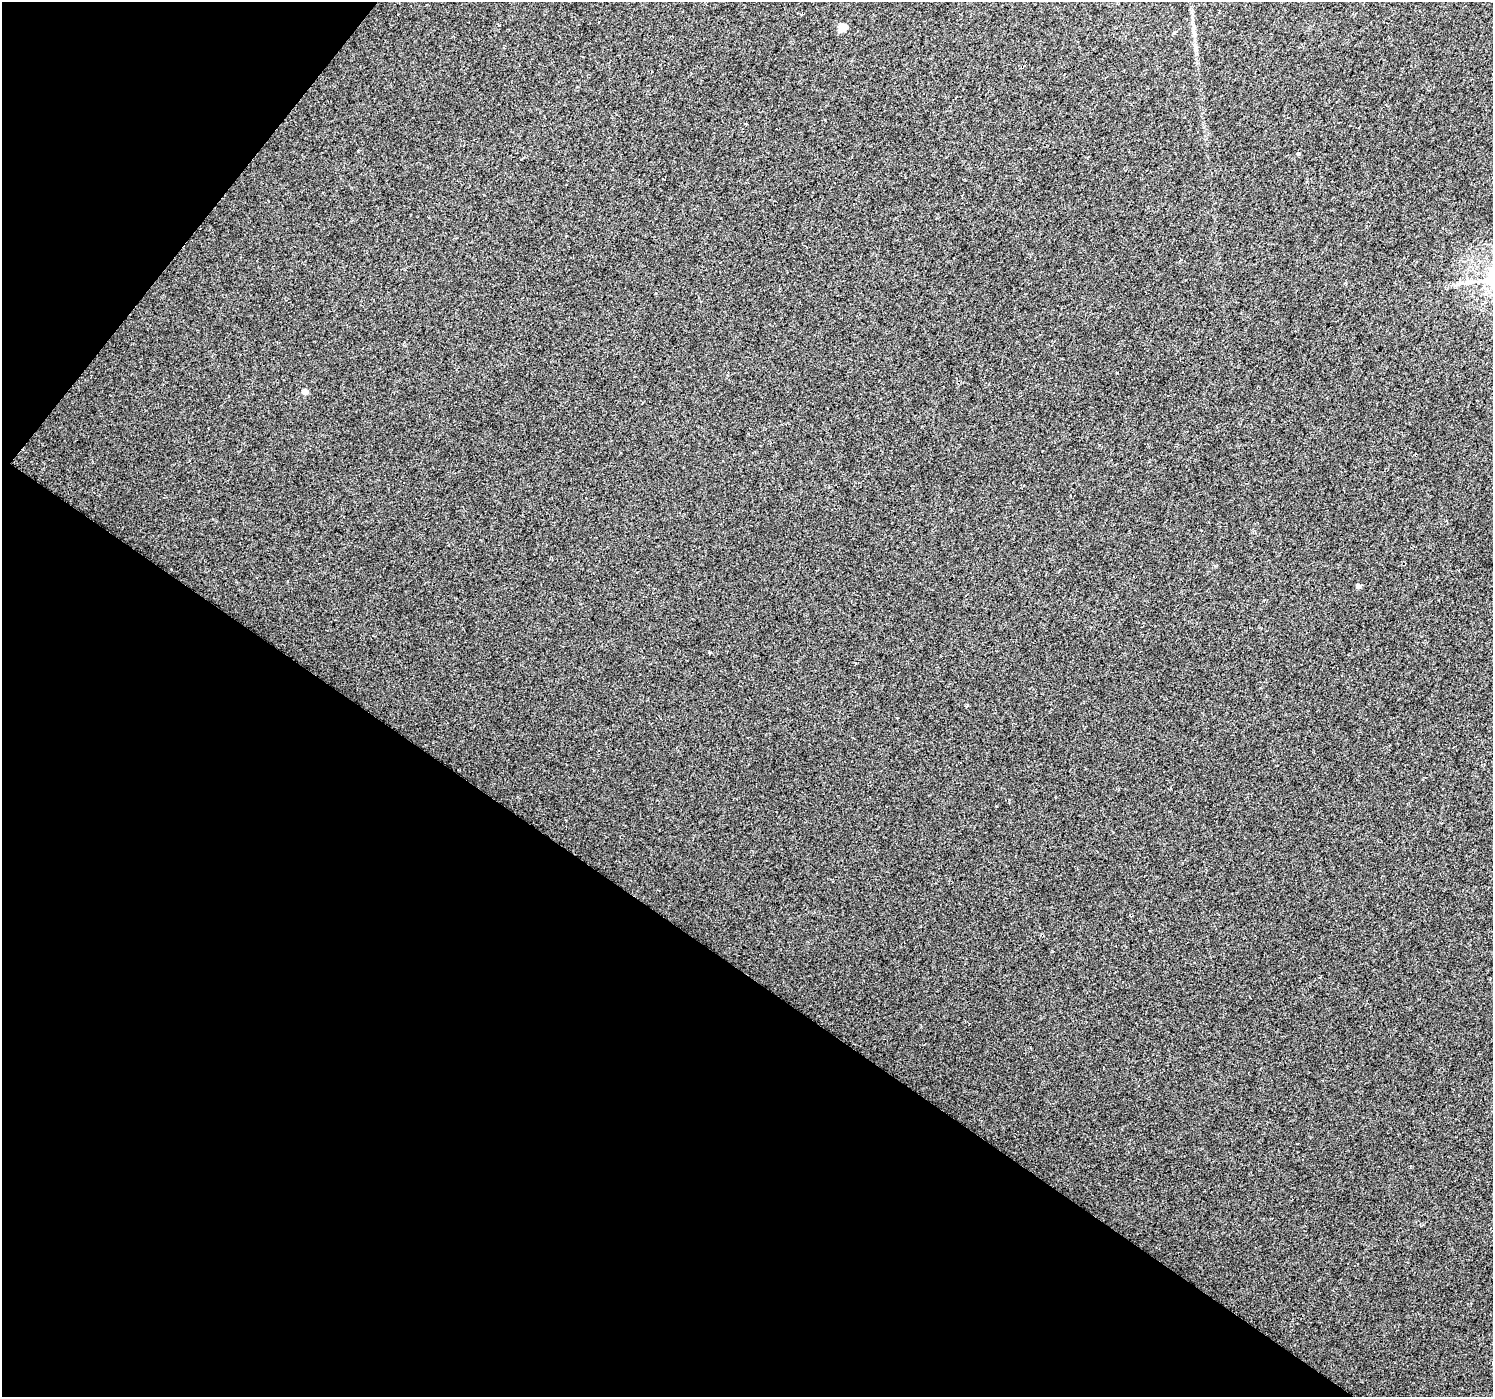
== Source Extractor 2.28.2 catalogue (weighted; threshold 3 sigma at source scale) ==
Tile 9 of 4 x 4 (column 1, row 3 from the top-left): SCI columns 6-1496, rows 1645-3039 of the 5973 x 6013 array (HDU 1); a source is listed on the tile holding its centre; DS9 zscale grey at full resolution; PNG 1495 x 1399 px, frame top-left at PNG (2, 2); no overlay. Shown black and unused: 35% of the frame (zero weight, under 2 of 3 exposures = <1% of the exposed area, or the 3 px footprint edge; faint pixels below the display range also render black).
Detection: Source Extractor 2.28.2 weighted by HDU 2 'WHT'; one run over the whole footprint, this tile lists its part. Background 0.011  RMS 0.01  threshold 0.0457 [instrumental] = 3 sigma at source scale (4.5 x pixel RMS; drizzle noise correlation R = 1.50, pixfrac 1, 0.0396/0.0396 arcsec/px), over >= 5 px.
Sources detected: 6; all 6 listed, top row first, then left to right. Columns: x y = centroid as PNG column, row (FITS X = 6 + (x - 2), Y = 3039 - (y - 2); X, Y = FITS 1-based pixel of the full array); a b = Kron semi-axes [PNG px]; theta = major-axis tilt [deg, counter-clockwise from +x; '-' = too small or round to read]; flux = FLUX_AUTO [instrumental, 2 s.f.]
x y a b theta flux
842 27 6 5 - 18
1175 32 5 4 - 1.3
1298 154 4 4 - 1.3
1465 283 23 5 9 8
305 392 5 5 - 5.1
1358 586 5 4 - 3.7